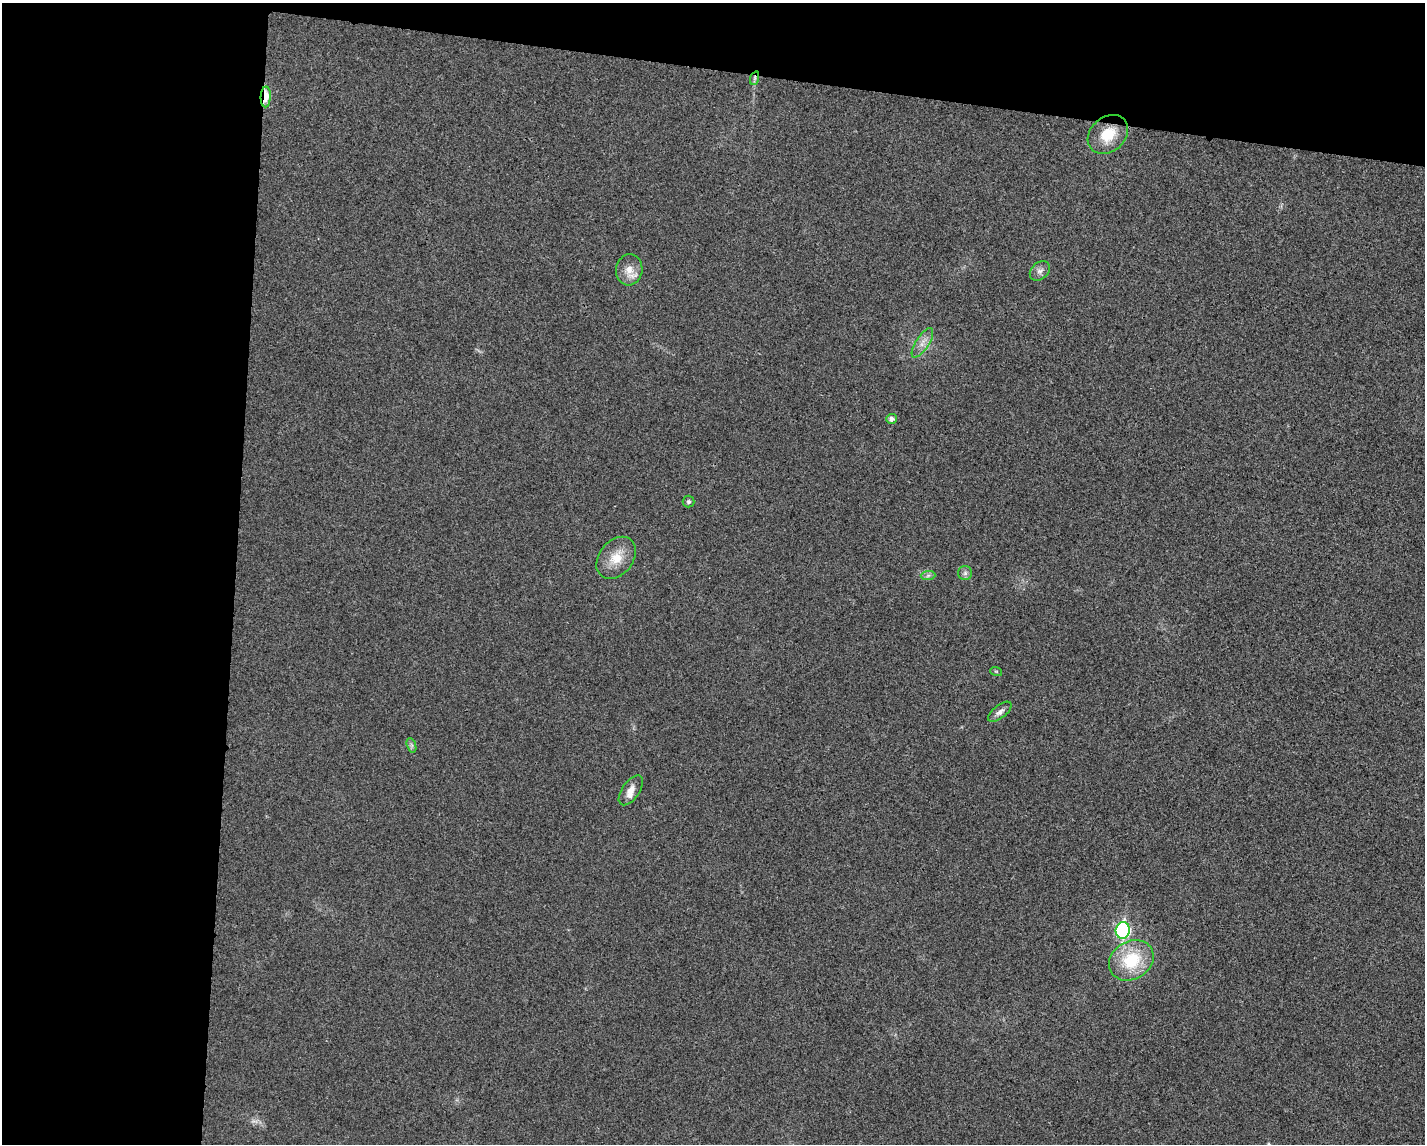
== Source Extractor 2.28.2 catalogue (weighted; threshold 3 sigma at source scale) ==
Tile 1 of 3 x 4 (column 1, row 1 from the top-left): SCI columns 110-1532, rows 3434-4575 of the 4599 x 4579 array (HDU 1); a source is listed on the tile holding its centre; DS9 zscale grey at full resolution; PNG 1427 x 1146 px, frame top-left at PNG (2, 3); each listed source drawn as its Kron ellipse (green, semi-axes under 4 px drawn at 4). Shown black and unused: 22% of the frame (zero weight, under 3 of 4 exposures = <1% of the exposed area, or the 3 px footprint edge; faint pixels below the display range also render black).
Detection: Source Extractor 2.28.2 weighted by HDU 2 'WHT'; one run over the whole footprint, this tile lists its part. Background 0.0249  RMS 0.006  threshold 0.0268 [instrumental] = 3 sigma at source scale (4.5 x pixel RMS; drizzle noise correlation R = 1.50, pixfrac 1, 0.05/0.05 arcsec/px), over >= 5 px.
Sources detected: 18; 1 inside a brighter listed object's ellipse — not listed separately; the other 17 listed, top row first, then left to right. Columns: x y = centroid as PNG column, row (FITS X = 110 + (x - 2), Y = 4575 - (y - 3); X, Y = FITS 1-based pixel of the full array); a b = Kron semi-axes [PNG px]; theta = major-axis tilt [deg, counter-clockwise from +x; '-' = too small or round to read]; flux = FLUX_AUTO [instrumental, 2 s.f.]
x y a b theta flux
755 78 7 4 71 1.3
266 97 10 5 87 15
1108 134 22 17 41 16
629 270 15 13 84 7
1040 271 11 8 42 2.8
922 343 17 6 58 4.4
891 419 5 5 - 2.3
688 502 6 6 - 1.1
616 558 23 17 51 12
965 573 7 7 - 1.7
928 575 7 4 2 1.4
996 671 6 3 -19 0.68
1000 712 14 6 37 2.8
411 745 7 4 -71 1.3
631 790 17 8 55 5.4
1123 930 8 7 - 89
1131 960 23 19 31 28
Overlapping masked pixels (flux is a lower limit): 2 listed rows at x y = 755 78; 266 97